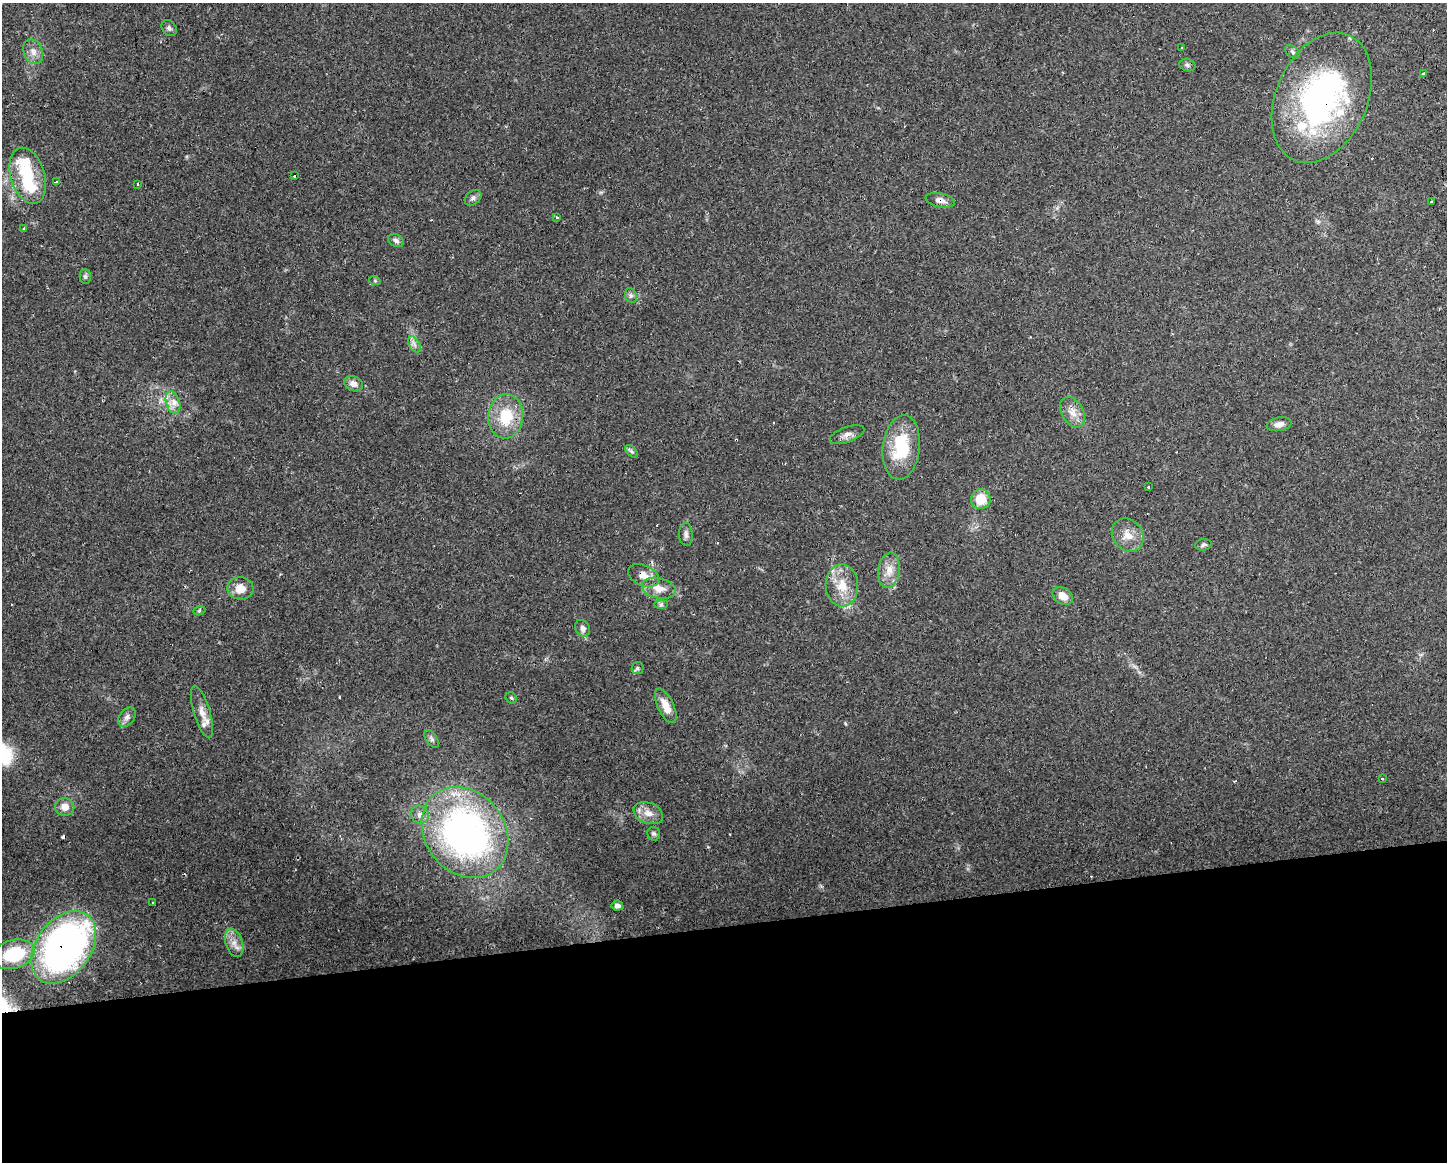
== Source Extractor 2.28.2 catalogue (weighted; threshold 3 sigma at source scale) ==
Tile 11 of 3 x 4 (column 2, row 4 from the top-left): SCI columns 1497-2941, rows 1-1160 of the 4396 x 4641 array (HDU 1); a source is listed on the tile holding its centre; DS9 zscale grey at full resolution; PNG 1449 x 1164 px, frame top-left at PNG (2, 3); each listed source drawn as its Kron ellipse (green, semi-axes under 4 px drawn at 4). Shown black and unused: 20% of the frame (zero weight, under 2 of 3 exposures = <1% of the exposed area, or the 3 px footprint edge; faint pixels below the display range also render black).
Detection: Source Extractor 2.28.2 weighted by HDU 2 'WHT'; one run over the whole footprint, this tile lists its part. Background 0.0625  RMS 0.0054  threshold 0.0244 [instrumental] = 3 sigma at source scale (4.5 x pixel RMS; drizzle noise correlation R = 1.50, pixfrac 1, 0.0396/0.0396 arcsec/px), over >= 5 px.
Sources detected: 79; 1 too faint to see at this stretch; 13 cosmic-ray / hot-pixel residue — neither listed nor drawn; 5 inside a brighter listed object's ellipse — not listed separately; the other 60 listed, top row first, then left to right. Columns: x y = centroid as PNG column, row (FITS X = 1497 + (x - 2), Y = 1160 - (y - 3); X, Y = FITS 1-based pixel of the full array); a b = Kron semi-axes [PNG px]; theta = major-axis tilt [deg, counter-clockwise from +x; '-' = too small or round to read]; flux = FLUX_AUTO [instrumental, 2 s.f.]
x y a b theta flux
169 28 8 6 -52 1.4
1182 48 3 2 - 0.8
33 52 13 9 -67 4.3
1293 52 8 5 -39 1.3
1187 65 8 6 -18 1.4
1424 74 3 3 - 6.8
1322 98 68 45 66 150
28 176 29 17 -73 23
295 176 3 3 - 2.1
56 182 3 2 - 1.1
138 184 3 3 - 1.9
473 198 9 6 39 1.8
940 200 15 7 -11 3.3
1431 202 3 2 - 0.41
557 218 3 2 - 1.2
24 228 3 2 - 1.8
396 241 8 6 -26 1.7
85 276 7 5 -90 1.2
375 281 5 3 - 0.56
631 295 7 5 -67 1.4
414 344 9 5 -59 2
353 384 9 7 -24 3.5
173 402 11 7 -72 3.9
1072 412 16 10 -60 5.5
506 416 22 17 84 21
1279 424 12 6 11 3.3
847 435 18 7 20 3.2
901 447 32 18 83 28
632 451 8 4 -46 1.1
1149 487 3 3 - 1.4
981 499 10 10 - 11
686 534 12 7 -87 2.2
1128 535 18 15 -53 7.7
1203 545 8 5 8 1.2
889 570 18 11 82 6.8
643 575 16 10 -23 5.9
842 585 21 16 -89 12
240 588 13 11 -5 7.2
659 588 17 10 -14 6.4
1063 596 11 8 -34 5.8
661 605 7 4 1 0.98
199 611 6 4 20 0.67
583 628 9 7 -58 2.3
637 668 6 6 - 1
511 698 6 5 - 0.84
666 706 19 8 -64 8
202 712 27 8 -73 5.4
127 717 11 7 52 2.3
432 739 10 5 -55 1.6
1382 779 3 2 - 0.72
65 807 9 9 - 4.9
648 813 15 10 -22 5.4
420 815 9 8 - 3.1
465 832 49 40 -52 200
654 834 7 6 - 1.1
153 902 3 2 - 0.64
617 906 6 5 - 2
234 943 14 8 -72 4.5
64 947 40 27 54 230
14 954 22 14 15 31
Overlapping masked pixels (flux is a lower limit): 4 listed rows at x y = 1322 98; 940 200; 643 575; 64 947